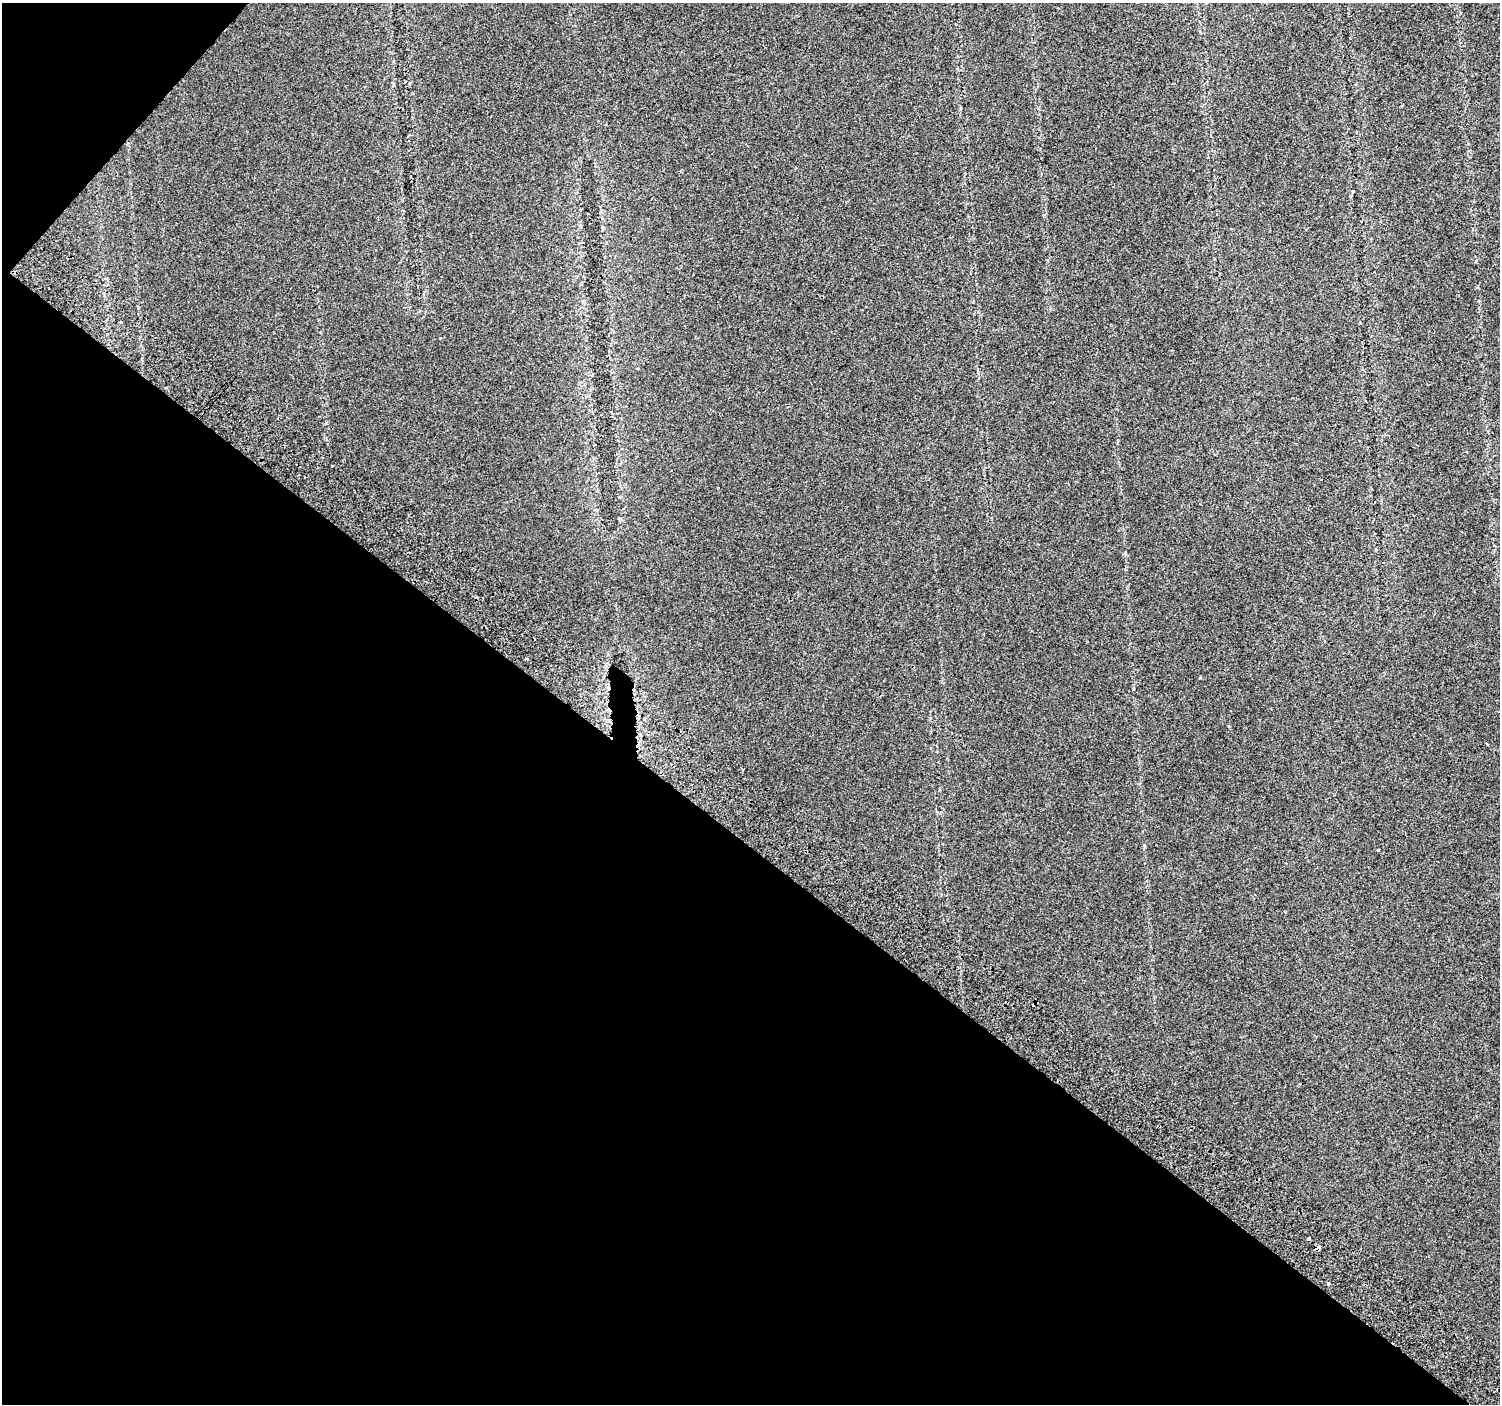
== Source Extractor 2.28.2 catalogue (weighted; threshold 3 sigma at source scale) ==
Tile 9 of 4 x 4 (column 1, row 3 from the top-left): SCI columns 40-1537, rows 1623-3024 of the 6078 x 6115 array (HDU 1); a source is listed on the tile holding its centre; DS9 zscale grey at full resolution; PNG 1502 x 1406 px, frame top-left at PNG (2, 3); no overlay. Shown black and unused: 42% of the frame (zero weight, under 2 of 3 exposures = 3% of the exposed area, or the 3 px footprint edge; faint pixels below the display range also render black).
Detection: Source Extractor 2.28.2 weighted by HDU 2 'WHT'; one run over the whole footprint, this tile lists its part. Background 0.022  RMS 0.007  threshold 0.0316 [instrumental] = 3 sigma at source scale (4.5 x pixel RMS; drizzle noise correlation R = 1.50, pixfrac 1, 0.0396/0.0396 arcsec/px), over >= 5 px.
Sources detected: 15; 3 cosmic-ray / hot-pixel residue — not listed; the other 12 listed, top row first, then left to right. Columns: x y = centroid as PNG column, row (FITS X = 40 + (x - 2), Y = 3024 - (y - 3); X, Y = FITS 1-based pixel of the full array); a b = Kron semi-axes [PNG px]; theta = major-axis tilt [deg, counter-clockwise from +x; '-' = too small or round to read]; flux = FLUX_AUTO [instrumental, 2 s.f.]
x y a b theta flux
1353 192 3 3 - 0.56
588 214 3 3 - 2.4
637 369 3 3 - 0.67
526 659 3 3 - 4.2
1200 677 4 3 - 0.6
1487 744 2 2 - 0.69
742 770 3 2 - 0.73
1378 850 3 3 - 0.94
1034 1004 4 3 - 0.66
1308 1239 3 3 - 2.6
1317 1248 6 4 35 2.4
1328 1284 3 3 - 4.6
Overlapping masked pixels (flux is a lower limit): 2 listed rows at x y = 1034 1004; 1317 1248